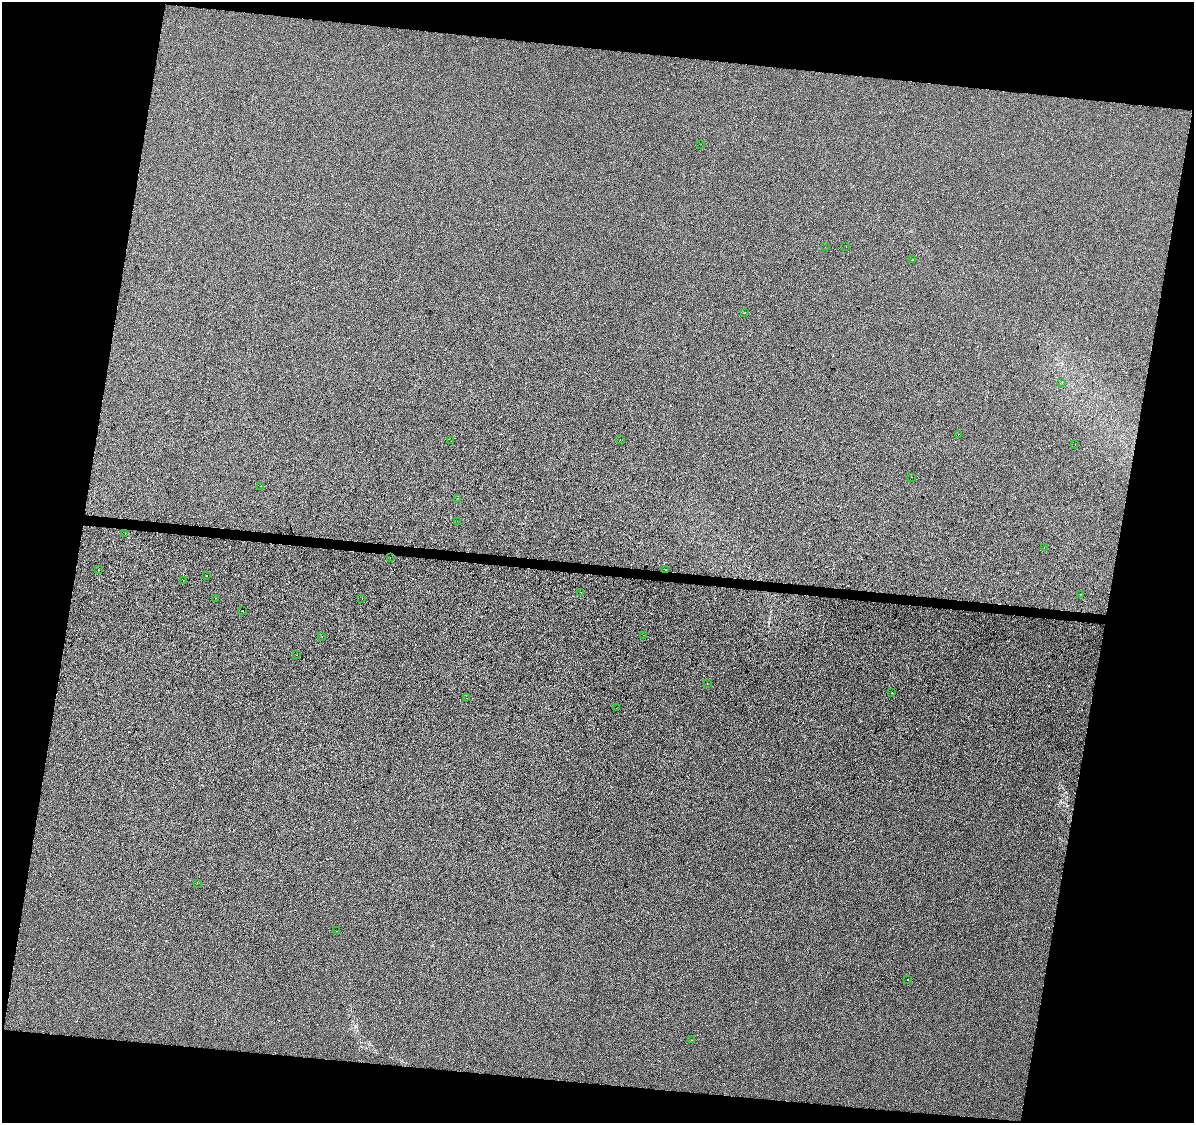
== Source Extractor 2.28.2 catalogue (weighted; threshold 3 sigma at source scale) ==
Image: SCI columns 8-4773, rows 284-4764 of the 4773 x 4990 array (HDU 1 of 3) = the unmasked area's bounding box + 8 px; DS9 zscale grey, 4 x 4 block average (1 PNG px = mean of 4 x 4 image px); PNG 1196 x 1125 px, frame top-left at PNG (2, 2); each listed source drawn as its Kron ellipse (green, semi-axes under 4 px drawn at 4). Shown black and unused: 22% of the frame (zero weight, under 2 of 3 exposures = <1% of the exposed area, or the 3 px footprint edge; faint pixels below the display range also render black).
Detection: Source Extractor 2.28.2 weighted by HDU 2 'WHT'. Background -9.93e-05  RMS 0.0057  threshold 0.0255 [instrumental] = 3 sigma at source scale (4.5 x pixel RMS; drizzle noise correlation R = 1.50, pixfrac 1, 0.0396/0.0396 arcsec/px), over >= 5 px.
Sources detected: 44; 6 cosmic-ray / hot-pixel residue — neither listed nor drawn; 1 coinciding with a brighter row at this scale — not listed separately; the other 37 listed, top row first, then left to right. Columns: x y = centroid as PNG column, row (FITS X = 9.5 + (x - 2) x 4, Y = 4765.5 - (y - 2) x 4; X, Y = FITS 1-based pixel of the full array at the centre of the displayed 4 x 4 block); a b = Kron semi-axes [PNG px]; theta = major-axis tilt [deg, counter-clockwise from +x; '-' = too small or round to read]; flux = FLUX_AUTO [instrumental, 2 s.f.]
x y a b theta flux
701 144 2 2 - 2.1
825 247 2 2 - 0.69
846 247 2 2 - 0.78
913 260 2 2 - 1
745 312 2 2 - 3
1062 383 2 2 - 0.92
958 434 2 2 - 3.9
620 439 2 2 - 1.1
451 441 2 2 - 1.4
1075 444 2 2 - 0.97
911 477 2 2 - 1.7
261 486 2 2 - 0.51
457 498 2 2 - 1.6
457 521 2 2 - 0.72
125 534 2 2 - 1.3
1044 548 2 2 - 0.79
390 558 2 2 - 8.9
666 569 2 2 - 11
98 570 2 2 - 48
207 575 2 2 - 1.8
183 580 2 2 - 4
580 592 2 2 - 0.49
1081 594 2 2 - 0.66
215 598 2 2 - 0.59
362 598 2 2 - 0.62
243 610 2 2 - 5
643 635 2 2 - 0.65
322 636 2 2 - 0.53
296 655 2 2 - 0.7
707 683 2 2 - 0.59
892 693 2 2 - 1.2
467 698 2 2 - 1.1
616 708 2 2 - 0.48
197 883 2 2 - 0.91
336 931 2 2 - 0.69
907 979 2 2 - 0.87
692 1040 2 2 - 0.91
Diffuse or blended objects may show on this block-average render without a row.